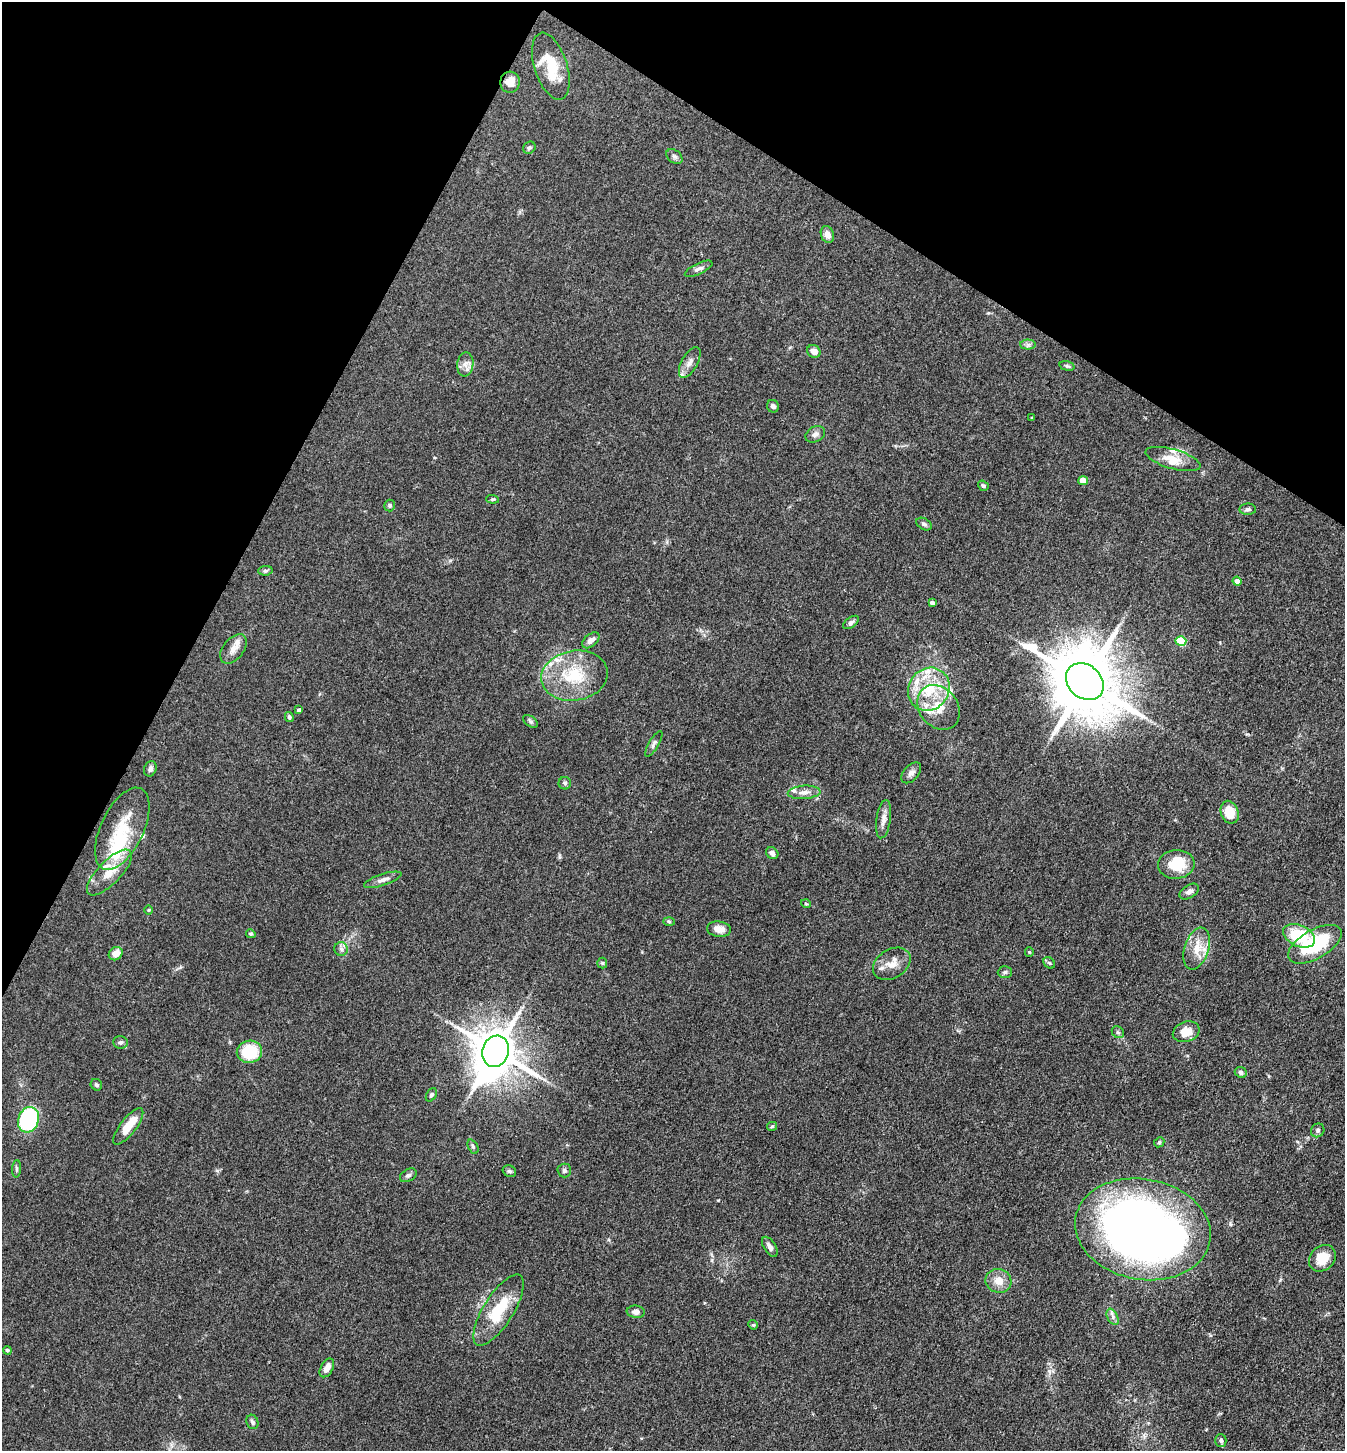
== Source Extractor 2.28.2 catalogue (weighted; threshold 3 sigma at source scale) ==
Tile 2 of 4 x 4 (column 2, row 1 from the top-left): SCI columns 1631-2973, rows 4351-5799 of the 5808 x 5800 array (HDU 1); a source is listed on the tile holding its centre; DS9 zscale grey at full resolution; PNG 1347 x 1453 px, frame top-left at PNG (2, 2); each listed source drawn as its Kron ellipse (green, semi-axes under 4 px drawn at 4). Shown black and unused: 25% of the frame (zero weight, under 3 of 4 exposures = <1% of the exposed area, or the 3 px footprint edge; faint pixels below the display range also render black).
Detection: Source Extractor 2.28.2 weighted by HDU 2 'WHT'; one run over the whole footprint, this tile lists its part. Background 0.0794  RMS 0.0061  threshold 0.0276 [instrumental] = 3 sigma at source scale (4.5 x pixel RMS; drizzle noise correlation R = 1.50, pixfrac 1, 0.05/0.05 arcsec/px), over >= 5 px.
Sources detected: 109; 1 inside a brighter object's white glare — neither listed nor drawn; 15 inside a brighter listed object's ellipse — not listed separately; the other 93 listed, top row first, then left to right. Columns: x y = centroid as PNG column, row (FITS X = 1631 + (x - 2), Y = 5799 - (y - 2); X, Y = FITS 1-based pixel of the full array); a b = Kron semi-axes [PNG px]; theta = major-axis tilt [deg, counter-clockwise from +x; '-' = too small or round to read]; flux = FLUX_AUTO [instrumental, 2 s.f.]
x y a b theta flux
551 66 35 16 -72 19
510 82 10 10 - 5.5
529 148 6 5 - 1.2
674 157 9 6 -38 1.7
827 234 9 6 -69 3.9
699 269 15 5 26 2.2
1028 345 7 5 -1 1.6
814 351 7 6 - 4.1
690 362 17 8 61 3.8
465 364 12 8 83 3.7
1067 366 7 4 -16 1.1
773 406 6 6 - 1.8
1031 418 4 3 - 0.43
815 434 10 7 28 2.5
1173 459 28 9 -16 9.3
1083 481 5 4 - 8.3
983 486 6 4 -37 0.97
492 499 6 4 -5 0.87
390 506 6 5 - 1.1
1248 509 8 5 4 1.6
924 524 8 5 -30 1.6
265 571 7 4 6 1
1237 581 4 4 - 3.2
932 603 4 4 - 2.2
851 622 9 5 35 1.7
591 640 10 6 40 3.2
1181 641 5 5 - 26
233 649 17 10 51 5.4
574 676 33 25 9 29
1085 682 21 16 -42 5800
929 689 22 20 54 26
938 707 24 19 -51 16
299 710 4 3 - 1.1
289 717 5 4 - 1.2
530 721 8 5 -37 1.3
654 744 15 5 59 1.8
150 769 8 6 69 2
911 773 12 7 48 2.8
565 783 6 6 - 1.3
804 792 16 6 4 3.8
1230 812 12 8 -68 11
883 819 19 7 81 4.1
122 829 44 21 64 28
772 853 7 5 -37 2.3
1176 864 18 14 5 18
109 872 30 11 46 12
383 880 19 5 18 3.4
1189 891 11 6 31 2.7
806 904 5 3 - 0.54
149 910 4 3 - 0.52
669 921 6 3 -2 0.71
719 929 12 7 -7 5.2
251 934 5 4 - 0.94
1299 936 17 10 -24 25
1315 944 30 14 30 42
341 949 7 6 - 1.8
1197 949 22 12 72 10
1029 952 5 4 - 0.64
116 954 7 6 - 6.1
602 963 5 5 - 0.83
1049 963 6 5 - 0.96
892 964 20 14 31 8.3
1005 972 7 6 - 1.3
1118 1032 6 5 - 1.1
1186 1032 13 10 18 9.1
120 1042 7 6 - 1.5
496 1051 16 13 72 2400
249 1052 13 11 11 25
1241 1072 6 5 - 1.9
96 1085 6 5 - 1.3
431 1095 7 5 57 1.3
29 1120 13 10 71 68
128 1126 22 8 52 12
772 1126 5 4 - 0.74
1318 1130 7 6 - 1.5
1159 1142 5 4 - 0.82
473 1147 7 5 -64 1.2
16 1169 9 3 86 1.1
564 1170 7 7 - 1.7
509 1171 7 5 -30 1.3
408 1175 9 6 29 1.6
1143 1229 68 50 -10 440
770 1247 11 6 -57 2.7
1322 1258 14 12 45 11
998 1281 13 12 - 7.2
498 1310 41 15 58 25
636 1312 9 6 -8 2.8
1113 1317 9 5 -63 2
753 1325 5 4 - 0.71
7 1350 4 4 - 1.1
327 1368 10 6 60 4.6
252 1422 7 6 - 1.6
1221 1440 6 5 - 1.6
Overlapping masked pixels (flux is a lower limit): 3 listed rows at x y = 510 82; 496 1051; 1143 1229